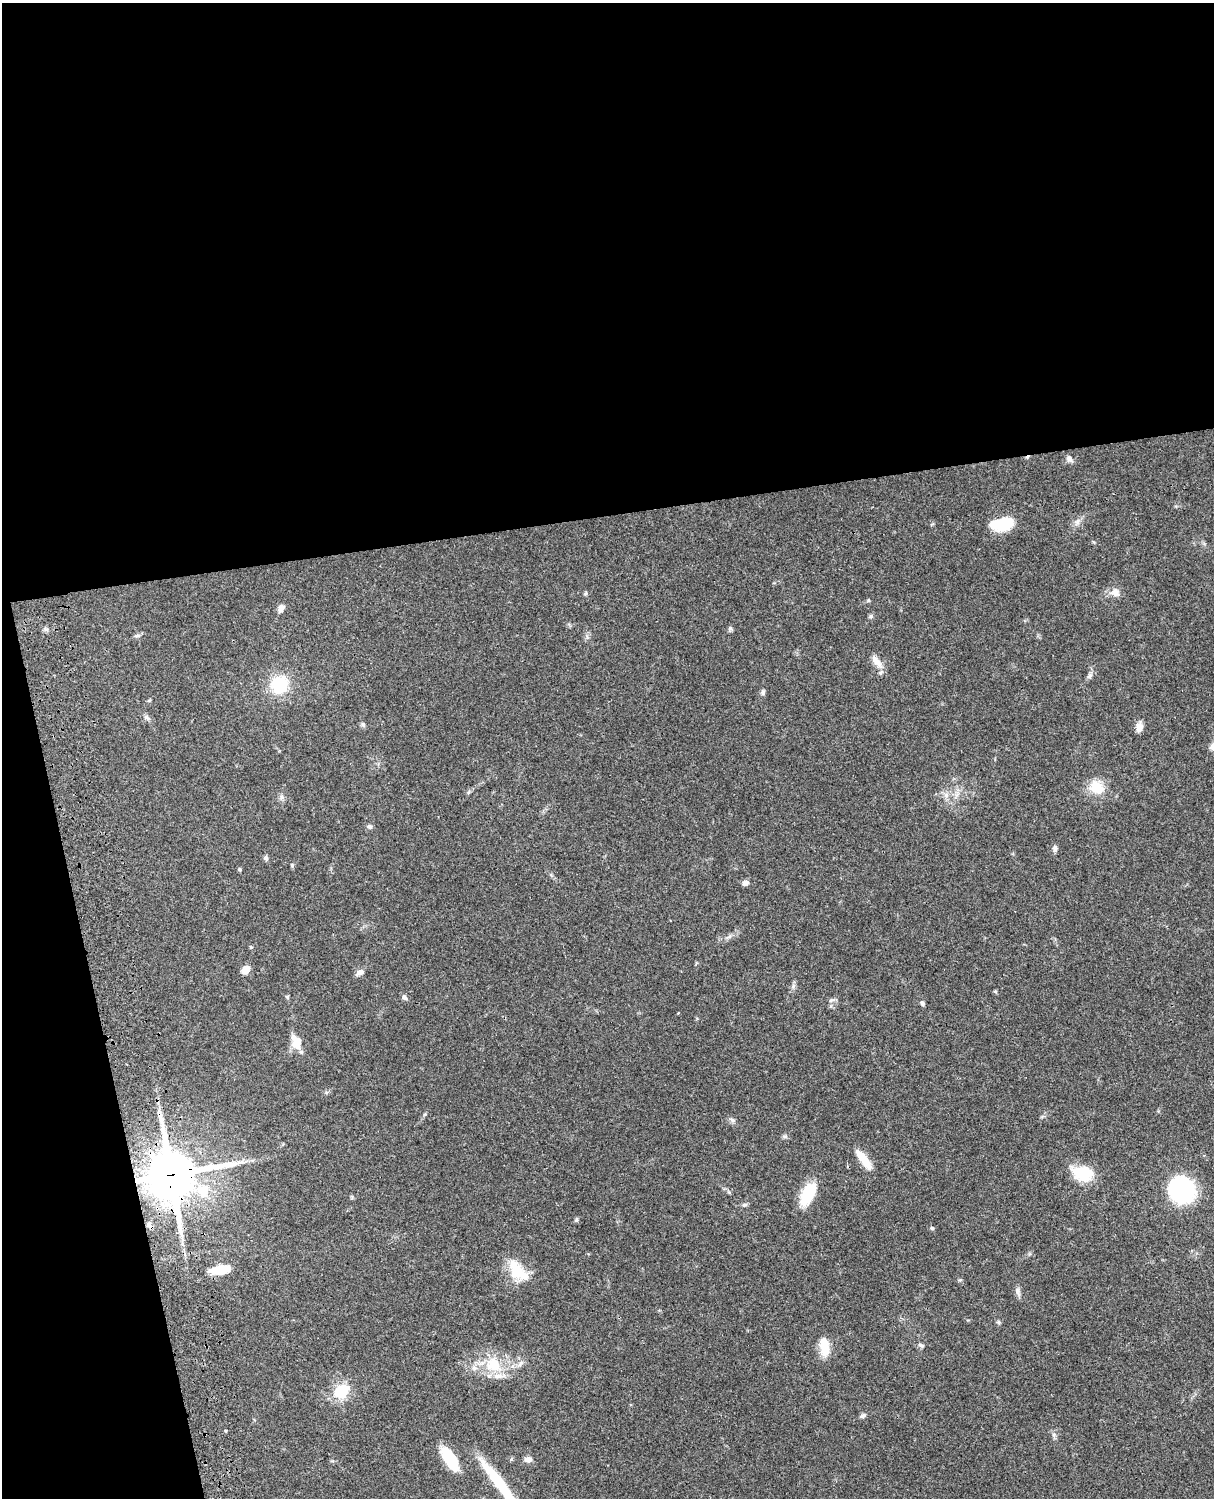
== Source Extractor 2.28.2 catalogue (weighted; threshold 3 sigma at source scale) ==
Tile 1 of 4 x 3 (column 1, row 1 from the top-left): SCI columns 121-1332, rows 3268-4763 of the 5088 x 4925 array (HDU 1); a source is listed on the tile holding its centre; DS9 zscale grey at full resolution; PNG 1216 x 1500 px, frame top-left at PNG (2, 3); no overlay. Shown black and unused: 40% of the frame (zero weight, under 3 of 4 exposures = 6% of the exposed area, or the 3 px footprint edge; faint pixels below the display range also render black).
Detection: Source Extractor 2.28.2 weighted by HDU 2 'WHT'; one run over the whole footprint, this tile lists its part. Background 0.0765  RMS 0.0057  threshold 0.0258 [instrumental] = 3 sigma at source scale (4.5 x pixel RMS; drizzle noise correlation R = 1.50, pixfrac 1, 0.05/0.05 arcsec/px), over >= 5 px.
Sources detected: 68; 1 inside a brighter object's white glare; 1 cosmic-ray / hot-pixel residue — not listed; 5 inside a brighter listed object's ellipse — not listed separately; the other 61 listed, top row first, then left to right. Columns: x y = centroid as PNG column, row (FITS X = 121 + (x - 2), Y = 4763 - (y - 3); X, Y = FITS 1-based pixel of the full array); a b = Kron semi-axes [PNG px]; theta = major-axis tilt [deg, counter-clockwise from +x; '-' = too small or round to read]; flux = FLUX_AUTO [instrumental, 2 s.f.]
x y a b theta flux
1070 459 10 7 -52 2
1077 521 9 6 87 2.2
1001 524 25 13 9 19
1115 592 13 12 - 4.1
586 593 6 4 71 0.73
281 608 11 7 61 2.9
871 616 7 5 43 1
730 628 8 4 -33 0.91
46 629 6 4 -17 1.1
137 636 9 6 14 1.4
877 662 20 8 -51 4.5
1090 676 9 6 50 1.7
279 685 18 17 - 25
763 692 8 5 90 1.2
147 718 8 4 -37 1.3
363 725 7 6 - 1.2
1139 727 12 8 85 3.3
1096 787 21 17 -28 11
946 795 7 6 - 2
282 797 6 6 - 1.5
370 827 7 6 - 1.4
1055 848 8 6 -88 1.8
266 858 7 5 -66 1.3
292 865 5 4 - 0.66
240 869 5 4 - 0.76
745 883 8 7 - 2
251 947 5 5 - 0.61
246 969 8 6 37 6.6
360 972 11 6 32 2.5
793 986 7 6 - 1.5
995 991 6 4 -19 0.61
287 997 5 4 - 0.78
404 997 9 6 -56 1.5
831 1000 8 5 20 1.4
922 1003 6 5 - 1.2
297 1042 15 11 80 7.8
732 1120 10 5 -32 1.5
785 1136 7 4 18 0.97
863 1159 27 8 -53 10
1083 1173 23 14 -12 21
171 1174 16 16 - 2400
1182 1189 24 22 -51 73
203 1191 18 16 -56 14
808 1194 28 13 63 18
744 1205 7 5 14 1.2
576 1220 7 4 84 0.81
149 1224 7 6 - 1.5
932 1228 6 5 - 0.89
220 1270 22 8 7 12
518 1271 33 16 -49 17
1017 1291 13 6 -72 2.1
998 1322 6 5 - 0.93
921 1345 8 5 -28 1.4
824 1347 23 10 -84 11
520 1363 10 6 44 2.4
493 1365 25 21 -38 20
341 1391 25 18 42 14
862 1416 8 5 23 1.5
450 1459 23 12 -54 21
528 1459 9 6 -5 3
499 1483 59 10 -52 30
Overlapping masked pixels (flux is a lower limit): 1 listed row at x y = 171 1174
Isophote crosses this tile's border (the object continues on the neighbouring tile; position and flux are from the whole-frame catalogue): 1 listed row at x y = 499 1483
Unlisted compact peaks at least as high as the median listed source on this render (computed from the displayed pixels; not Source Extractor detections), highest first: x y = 868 600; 1054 1435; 425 1114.